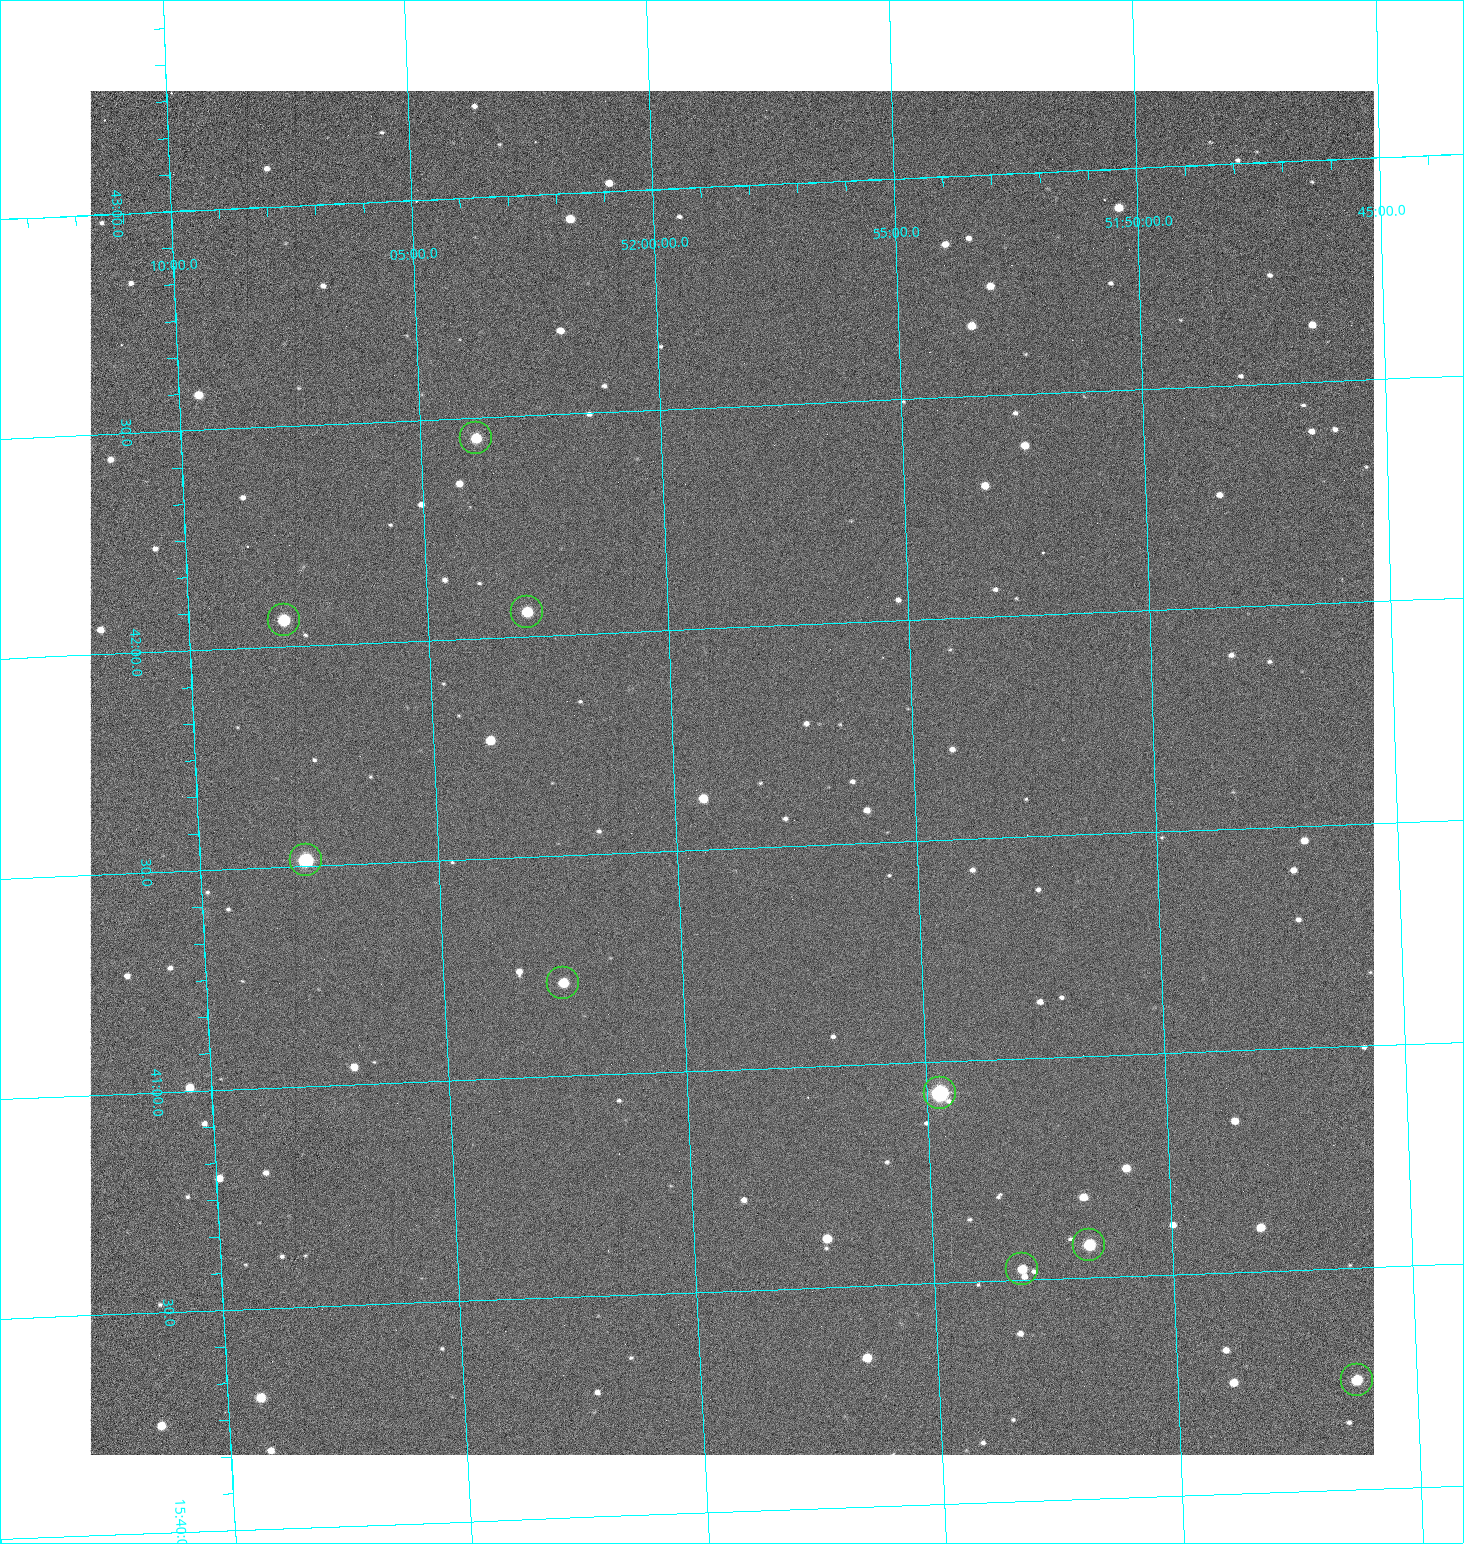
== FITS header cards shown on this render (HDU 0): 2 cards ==
NAXIS1  =                 1284 /fastest changing axis
NAXIS2  =                 1364 /next to fastest changing axis

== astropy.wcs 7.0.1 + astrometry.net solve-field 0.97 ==
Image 1284 x 1364 px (HDU 0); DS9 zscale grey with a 90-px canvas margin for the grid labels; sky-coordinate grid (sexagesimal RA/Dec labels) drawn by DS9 from the SOLVED WCS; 9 Tycho-2 reference stars matched to detected sources circled (green)
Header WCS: RA---TAN/DEC--TAN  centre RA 15:41:40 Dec +51:59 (235.42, +51.98 deg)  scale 1.26 arcsec/px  FOV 26.9' x 28.5'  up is +92 deg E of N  parity flipped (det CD > 0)
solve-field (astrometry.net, Tycho-2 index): VERIFIED the header's WCS against the Tycho-2 star catalogue (9 matches, 0 conflicts) and refined it, rather than solving blind
Solved WCS: RA---TAN-SIP/DEC--TAN-SIP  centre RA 15:41:40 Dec +51:59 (235.42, +51.98 deg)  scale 1.25 arcsec/px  FOV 26.8' x 28.5'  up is +92 deg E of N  parity flipped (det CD > 0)
The solver's refit moves the header's centre by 0.61 arcsec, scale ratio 0.9973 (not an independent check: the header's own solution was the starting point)
Tycho-2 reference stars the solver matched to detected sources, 9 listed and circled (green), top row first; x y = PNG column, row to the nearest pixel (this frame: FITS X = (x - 90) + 1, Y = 1364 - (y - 91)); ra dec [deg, ICRS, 3 dp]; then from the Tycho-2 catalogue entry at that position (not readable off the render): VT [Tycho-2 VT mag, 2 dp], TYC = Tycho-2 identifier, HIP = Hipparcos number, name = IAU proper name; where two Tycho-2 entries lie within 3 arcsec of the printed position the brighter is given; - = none
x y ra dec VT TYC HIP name
476 438 235.614 +52.064 11.61 3489-1132-1 - -
527 612 235.514 +52.049 11.19 3489-1407-1 - -
284 620 235.515 +52.133 11.12 3489-1380-1 - -
306 860 235.378 +52.130 9.31 3489-1322-1 76850 -
563 983 235.303 +52.042 11.52 3489-958-1 - -
940 1093 235.232 +51.912 9.59 3489-824-1 - -
1089 1245 235.143 +51.862 10.97 3489-1016-1 - -
1022 1269 235.131 +51.886 12.29 3489-908-1 - -
1357 1380 235.062 +51.771 11.53 3489-1453-1 - -